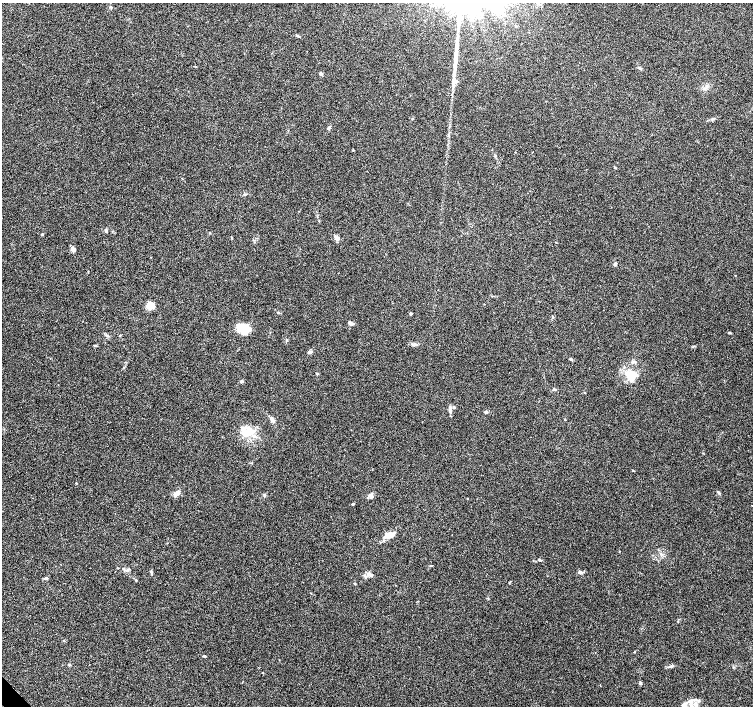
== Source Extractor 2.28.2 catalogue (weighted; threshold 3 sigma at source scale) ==
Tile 7 of 4 x 4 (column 3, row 2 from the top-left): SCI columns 3007-4508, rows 2959-4365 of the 6015 x 5983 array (HDU 1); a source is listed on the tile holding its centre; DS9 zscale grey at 2 x 2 block average (1 PNG px = mean of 2 x 2 image px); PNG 755 x 708 px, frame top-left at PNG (2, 3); no overlay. Shown black and unused: <1% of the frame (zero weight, under 4 of 7 exposures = <1% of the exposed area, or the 3 px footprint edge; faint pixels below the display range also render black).
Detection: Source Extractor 2.28.2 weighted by HDU 2 'WHT'; one run over the whole footprint, this tile lists its part. Background 0.0919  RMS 0.0039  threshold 0.0158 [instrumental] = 3 sigma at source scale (4.09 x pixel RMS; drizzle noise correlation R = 1.36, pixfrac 0.8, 0.0396/0.0396 arcsec/px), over >= 5 px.
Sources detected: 52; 1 long thin detection or spike segment (spike, bleed or trail) — not listed; the other 51 listed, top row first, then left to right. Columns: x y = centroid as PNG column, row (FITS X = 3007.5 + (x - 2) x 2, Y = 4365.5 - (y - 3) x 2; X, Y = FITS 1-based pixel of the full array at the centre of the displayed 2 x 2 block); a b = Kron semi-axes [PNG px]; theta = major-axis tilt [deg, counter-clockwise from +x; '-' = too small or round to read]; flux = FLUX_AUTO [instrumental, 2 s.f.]
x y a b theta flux
321 74 4 3 - 2.1
454 81 9 6 -71 4.5
329 127 5 3 - 1.3
353 150 3 2 - 0.44
245 195 4 2 - 0.8
106 231 4 3 - 1.4
42 234 3 3 - 0.81
337 238 6 4 -63 3.5
73 249 5 5 - 2.8
615 264 4 3 - 0.97
151 306 7 6 - 9.7
411 314 3 3 - 0.89
350 323 7 4 -28 1.8
244 329 14 10 -27 14
729 333 4 2 - 0.73
120 335 3 2 - 0.52
107 336 6 2 -28 1.2
95 346 4 3 - 0.8
310 352 5 3 - 1.8
571 359 4 2 - 0.77
633 362 6 3 34 1.5
317 374 4 3 - 0.74
631 375 13 11 -5 14
242 381 4 3 - 1.3
554 389 4 3 - 1.2
454 407 4 3 - 0.87
450 409 9 4 -89 2.7
486 412 4 3 - 0.87
272 420 7 5 -53 2.4
246 432 20 10 9 14
76 483 3 2 - 0.41
177 493 7 4 46 5.2
371 495 7 4 -73 2.2
353 504 3 3 - 0.95
389 535 13 5 15 7.2
539 560 4 3 - 0.86
431 566 4 2 - 0.57
127 570 3 3 - 0.76
151 572 5 2 - 0.92
580 572 5 4 - 1.8
370 574 10 4 -18 2.8
46 578 4 3 - 1.3
136 580 3 2 - 0.75
355 583 4 2 - 0.5
204 656 4 2 - 0.88
69 665 4 3 - 0.81
670 666 4 2 - 0.88
640 683 4 3 - 1
690 701 10 4 31 3.1
684 705 10 5 61 3.5
696 705 5 3 - 1.7
Isophote crosses this tile's border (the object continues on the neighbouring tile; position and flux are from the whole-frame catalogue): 2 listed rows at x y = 684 705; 696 705
Diffuse or blended objects may show on this block-average render without a row.